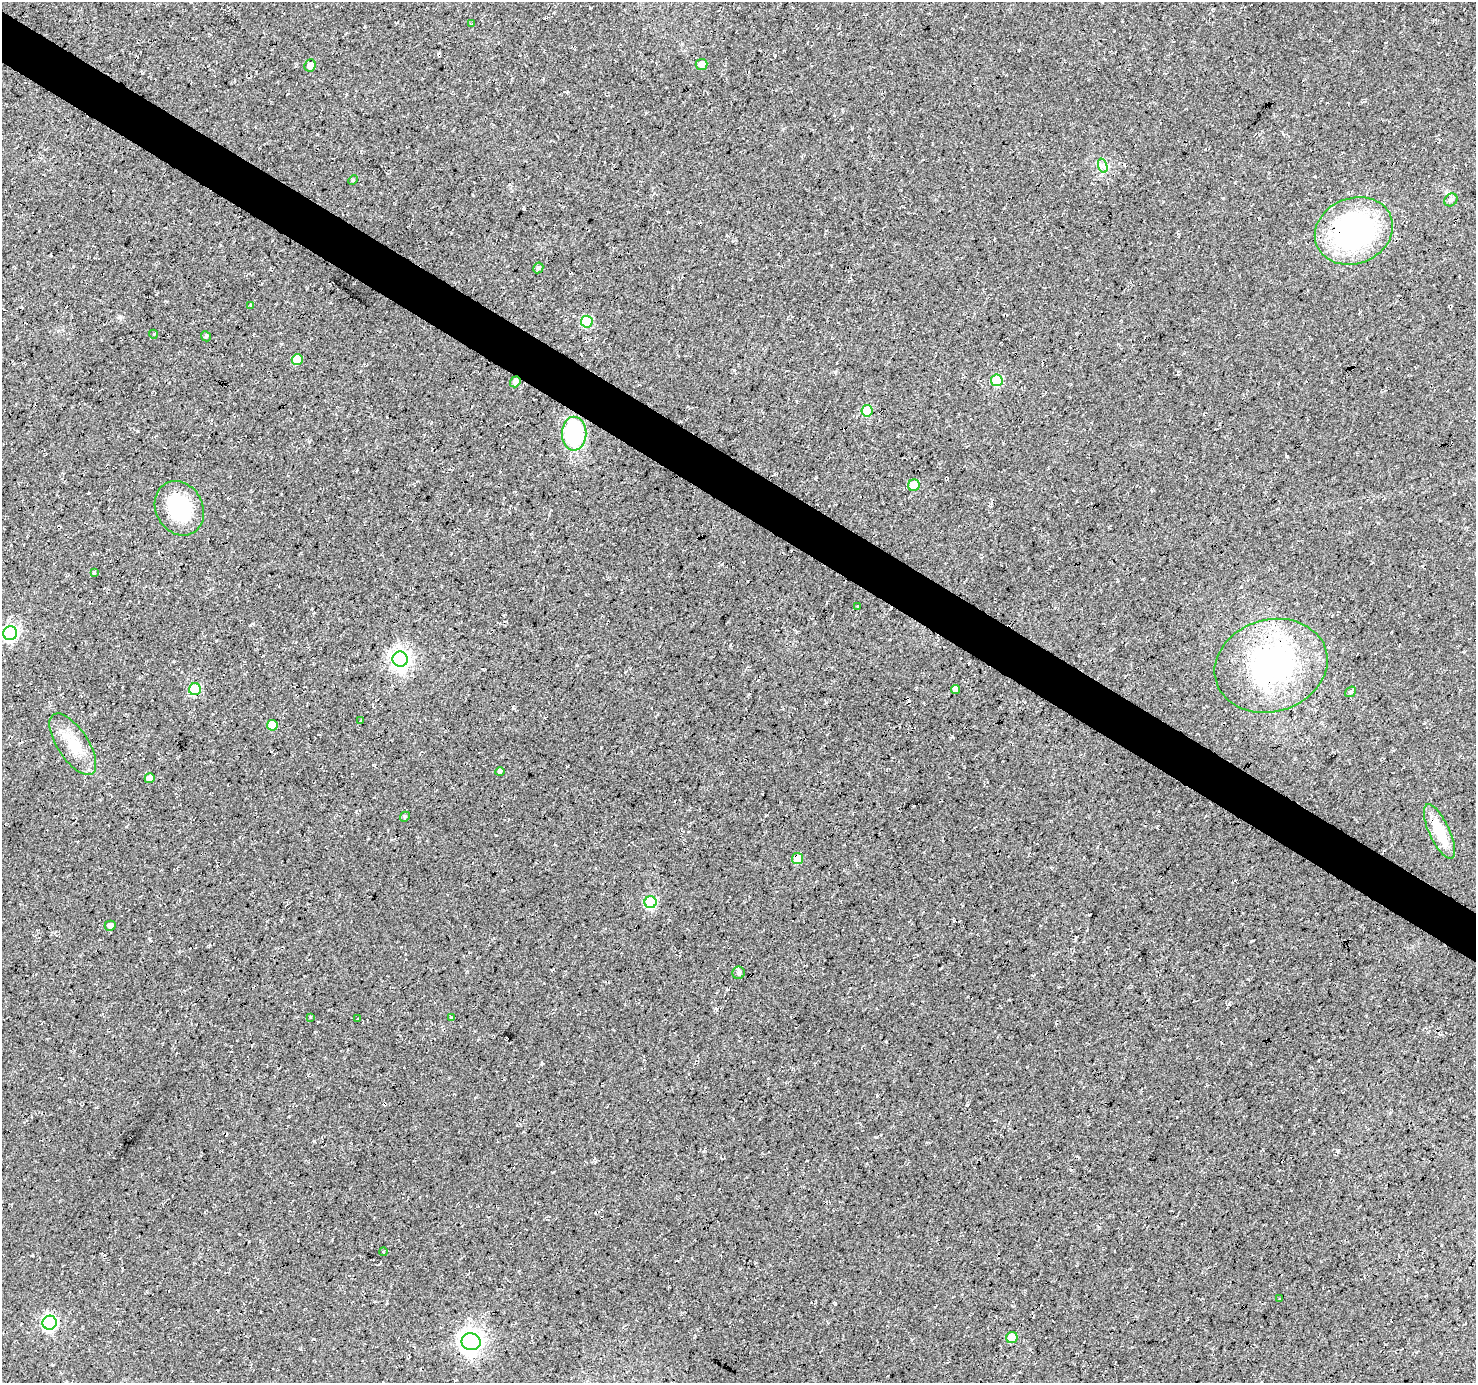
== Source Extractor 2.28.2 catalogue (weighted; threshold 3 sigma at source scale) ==
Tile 11 of 4 x 4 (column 3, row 3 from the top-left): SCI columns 2954-4427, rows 1635-3015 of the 5900 x 5964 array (HDU 1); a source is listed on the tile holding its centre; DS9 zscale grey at full resolution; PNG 1478 x 1385 px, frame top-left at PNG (2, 2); each listed source drawn as its Kron ellipse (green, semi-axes under 4 px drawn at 4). Shown black and unused: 4% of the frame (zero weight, under 3 of 4 exposures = <1% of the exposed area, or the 3 px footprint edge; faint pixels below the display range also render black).
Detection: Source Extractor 2.28.2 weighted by HDU 2 'WHT'; one run over the whole footprint, this tile lists its part. Background 0.0119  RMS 0.0054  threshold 0.0245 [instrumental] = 3 sigma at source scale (4.5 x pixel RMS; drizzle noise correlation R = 1.50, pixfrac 1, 0.0396/0.0396 arcsec/px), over >= 5 px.
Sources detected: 47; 1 cosmic-ray / hot-pixel residue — neither listed nor drawn; the other 46 listed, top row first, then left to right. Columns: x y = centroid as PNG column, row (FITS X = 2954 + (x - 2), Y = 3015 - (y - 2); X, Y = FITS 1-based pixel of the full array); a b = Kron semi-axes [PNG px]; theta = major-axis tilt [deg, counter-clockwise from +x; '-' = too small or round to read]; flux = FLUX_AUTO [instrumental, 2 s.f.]
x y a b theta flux
472 24 4 2 - 0.54
701 64 6 5 - 3.7
310 65 6 5 - 3
1103 166 7 4 -72 1.6
353 180 5 3 - 0.52
1451 200 7 5 44 1.3
1354 231 40 33 22 100
538 268 5 4 - 1.4
250 305 4 2 - 0.35
587 322 6 6 - 34
153 334 4 3 - 0.52
206 336 5 4 - 0.82
297 360 5 5 - 10
997 380 6 5 - 23
515 382 6 4 52 2.2
867 411 6 5 - 24
574 434 17 12 -89 53
914 485 6 5 - 9
179 508 28 23 -61 34
94 573 3 3 - 1.4
858 606 3 2 - 0.58
10 633 7 7 - 100
400 659 8 7 - 260
1271 666 57 46 16 100
195 689 6 6 - 35
956 690 4 4 - 3.1
1351 692 6 4 39 0.88
361 720 3 3 - 0.44
272 725 5 5 - 9.8
73 744 35 15 -57 15
500 772 5 4 - 1.4
150 778 5 5 - 3.3
405 817 5 4 - 0.77
1439 832 29 10 -65 16
797 859 5 5 - 7.3
650 902 6 6 - 41
110 926 5 5 - 2.4
738 973 6 6 - 1.4
311 1017 3 3 - 1.4
451 1018 4 3 - 0.89
357 1019 3 2 - 0.42
383 1252 4 4 - 0.58
1280 1299 2 2 - 0.52
50 1323 7 7 - 110
1012 1338 6 5 - 13
471 1342 9 8 - 370
Overlapping masked pixels (flux is a lower limit): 4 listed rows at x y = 1354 231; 515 382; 1271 666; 797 859
Unlisted compact peaks at least as high as the median listed source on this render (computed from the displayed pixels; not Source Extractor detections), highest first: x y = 314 1141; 1287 456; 734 370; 1337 1151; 835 372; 289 1116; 1251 941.